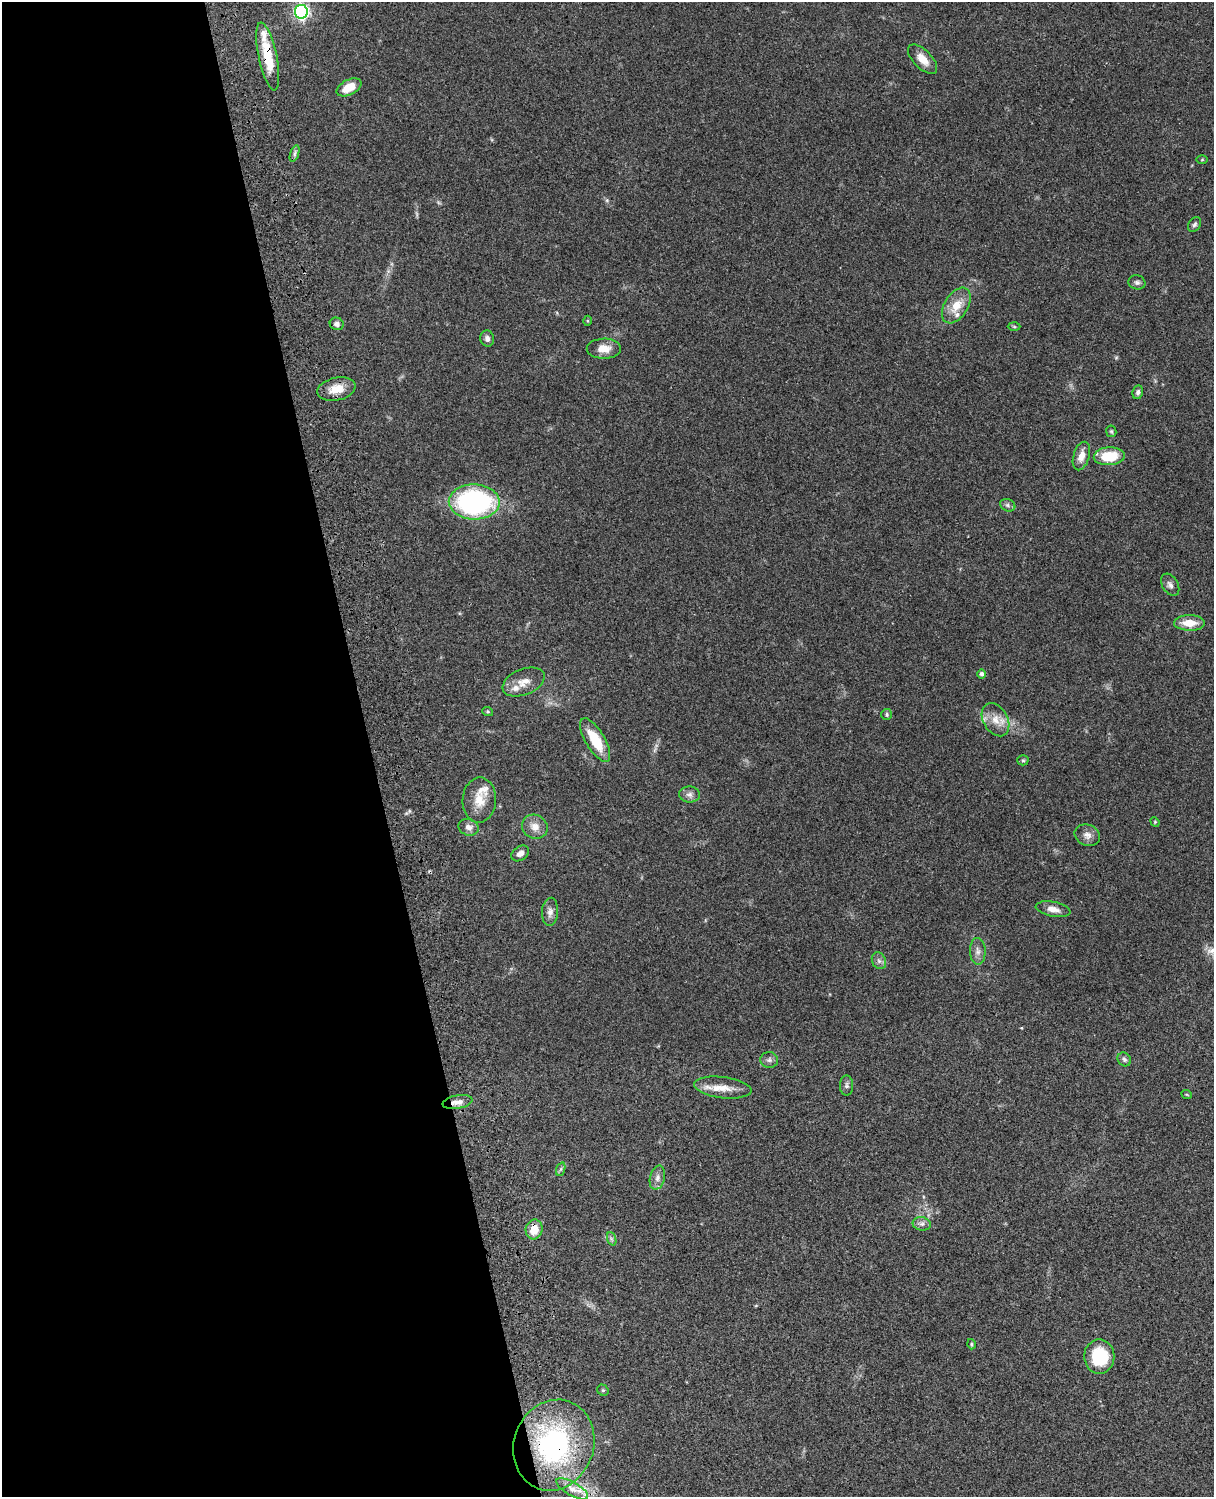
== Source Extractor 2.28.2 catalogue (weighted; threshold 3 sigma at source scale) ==
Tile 5 of 4 x 3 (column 1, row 2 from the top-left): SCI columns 122-1333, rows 1773-3267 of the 5087 x 4926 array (HDU 1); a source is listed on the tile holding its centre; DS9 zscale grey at full resolution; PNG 1216 x 1499 px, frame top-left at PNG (2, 2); each listed source drawn as its Kron ellipse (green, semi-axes under 4 px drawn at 4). Shown black and unused: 31% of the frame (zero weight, under 3 of 4 exposures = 6% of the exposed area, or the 3 px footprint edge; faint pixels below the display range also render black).
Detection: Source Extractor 2.28.2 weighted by HDU 2 'WHT'; one run over the whole footprint, this tile lists its part. Background 0.0958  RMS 0.0062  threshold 0.028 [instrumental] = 3 sigma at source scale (4.5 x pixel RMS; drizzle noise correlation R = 1.50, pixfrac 1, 0.05/0.05 arcsec/px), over >= 5 px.
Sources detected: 62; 1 cosmic-ray / hot-pixel residue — neither listed nor drawn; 4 inside a brighter listed object's ellipse — not listed separately; the other 57 listed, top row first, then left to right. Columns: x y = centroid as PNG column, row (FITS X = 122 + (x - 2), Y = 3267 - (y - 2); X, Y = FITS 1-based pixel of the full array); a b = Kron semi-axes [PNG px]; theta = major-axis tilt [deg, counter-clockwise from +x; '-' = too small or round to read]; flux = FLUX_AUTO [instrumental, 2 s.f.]
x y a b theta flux
301 12 7 6 - 160
268 56 34 9 -78 20
922 59 18 9 -46 7.1
349 87 13 7 27 10
294 154 9 4 71 1.5
1202 159 5 3 - 0.58
1194 224 8 5 56 1.5
1137 282 8 7 - 1.9
956 306 20 11 57 10
587 321 5 3 - 0.57
337 324 7 6 - 2.1
1014 327 6 4 -2 0.85
487 339 8 7 - 2.6
604 349 17 10 1 7
336 389 19 11 12 9.7
1138 392 7 5 79 1.9
1111 431 6 5 - 0.9
1081 456 15 8 73 5.9
1109 456 15 9 4 19
474 502 25 17 -1 110
1008 505 8 6 -22 1.6
1170 585 12 7 -58 2.6
1189 623 15 7 0 9.8
982 674 4 4 - 2
524 682 22 12 22 7.8
488 712 5 3 - 0.69
887 714 5 5 - 1
996 720 18 12 -60 8.5
595 740 24 9 -59 18
1023 760 5 5 - 0.98
689 794 10 8 0 2.8
479 800 22 16 86 11
1155 822 5 4 - 0.64
469 827 10 8 -20 3.4
535 827 13 11 -28 5.9
1087 835 13 10 -23 3.8
520 853 9 7 38 3.1
1053 909 17 7 -11 4.9
550 912 14 8 86 3.4
978 951 13 8 -88 3.3
879 961 9 6 -62 2.1
1124 1059 7 6 - 1.5
769 1060 9 8 - 2
847 1086 10 6 -89 1.9
723 1088 29 10 -7 9.9
1187 1095 5 3 - 0.55
457 1102 15 6 10 3.8
561 1169 7 4 71 1.1
657 1178 12 7 75 3.3
922 1224 9 6 -11 2.3
534 1229 10 8 75 9.3
612 1239 7 4 -70 1.3
971 1344 5 3 - 0.76
1099 1356 17 15 -90 27
603 1390 6 5 - 0.93
554 1445 46 40 69 97
572 1489 18 6 -30 4.5
Overlapping masked pixels (flux is a lower limit): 3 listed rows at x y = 268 56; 534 1229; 554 1445